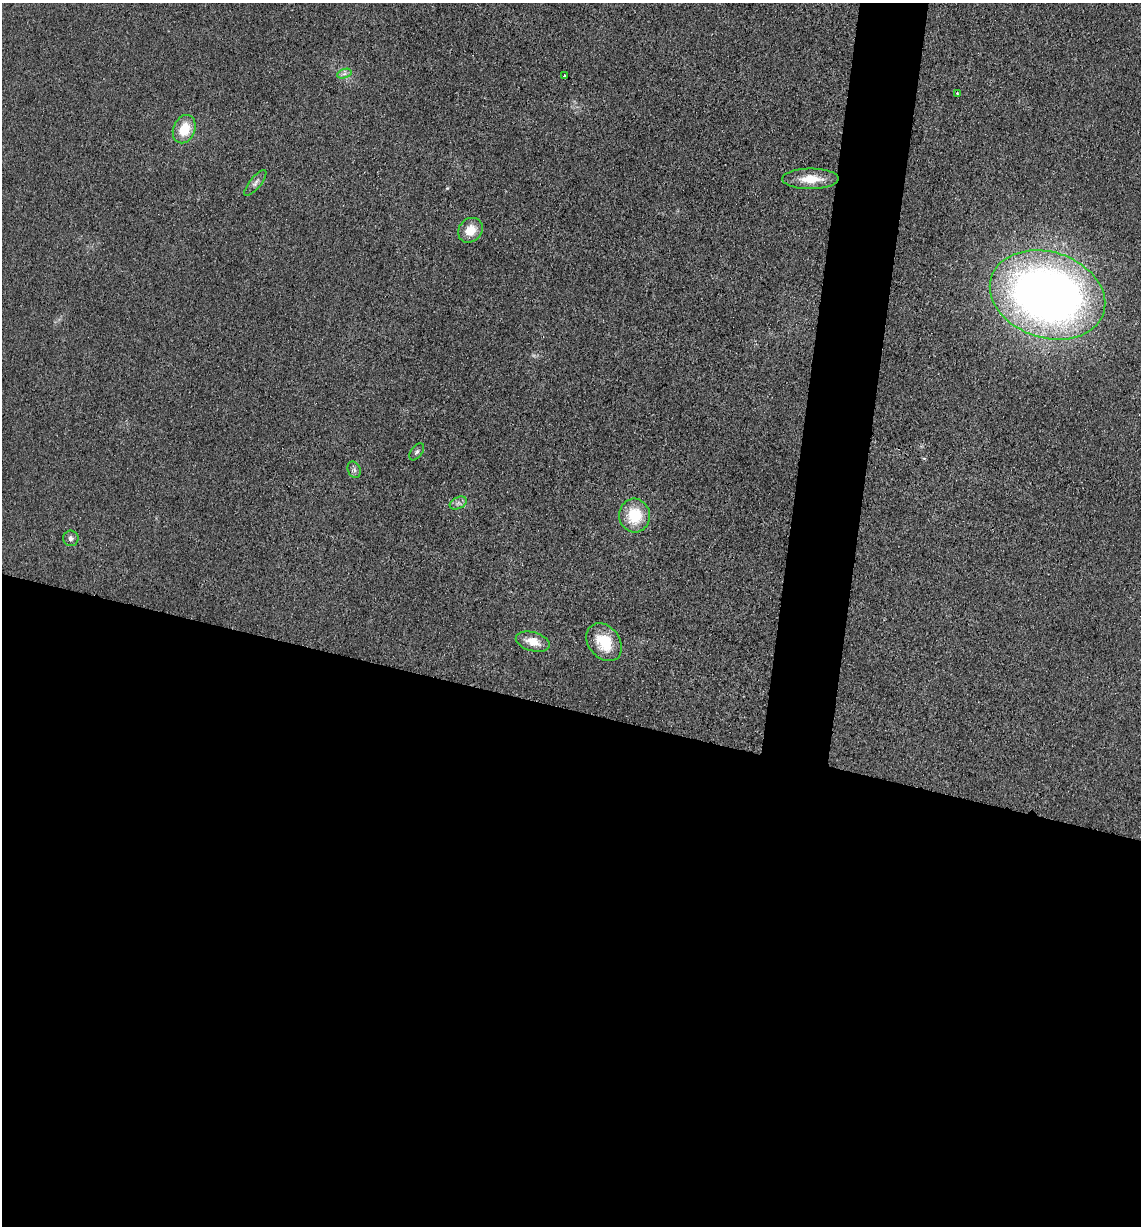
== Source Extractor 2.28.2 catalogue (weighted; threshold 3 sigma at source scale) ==
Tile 14 of 4 x 4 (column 2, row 4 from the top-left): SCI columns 1388-2526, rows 7-1230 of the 4933 x 4909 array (HDU 1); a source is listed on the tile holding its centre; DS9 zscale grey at full resolution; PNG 1143 x 1228 px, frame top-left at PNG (2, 3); each listed source drawn as its Kron ellipse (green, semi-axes under 4 px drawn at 4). Shown black and unused: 46% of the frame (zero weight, under 3 of 4 exposures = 1% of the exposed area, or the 3 px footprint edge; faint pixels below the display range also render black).
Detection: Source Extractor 2.28.2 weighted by HDU 2 'WHT'; one run over the whole footprint, this tile lists its part. Background 0.0386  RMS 0.0057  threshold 0.0259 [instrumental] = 3 sigma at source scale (4.5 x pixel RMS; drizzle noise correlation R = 1.50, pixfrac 1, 0.05/0.05 arcsec/px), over >= 5 px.
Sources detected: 15; all 15 listed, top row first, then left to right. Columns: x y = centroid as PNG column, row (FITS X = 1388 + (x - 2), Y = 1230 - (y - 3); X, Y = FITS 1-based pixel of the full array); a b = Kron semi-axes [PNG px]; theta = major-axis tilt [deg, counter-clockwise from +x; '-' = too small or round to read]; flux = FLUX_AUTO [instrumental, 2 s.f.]
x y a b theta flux
344 74 7 4 18 1.7
564 76 3 2 - 0.57
957 93 4 3 - 0.5
184 129 15 10 68 14
811 179 28 10 0 12
255 183 16 5 50 2.4
470 230 13 11 45 9.2
1047 295 59 43 -18 450
417 452 10 5 52 1.3
354 470 8 6 -69 1.7
458 503 9 5 25 2
634 516 17 15 -84 20
71 538 8 7 - 2.1
533 642 17 9 -16 8.5
604 642 21 15 -51 17